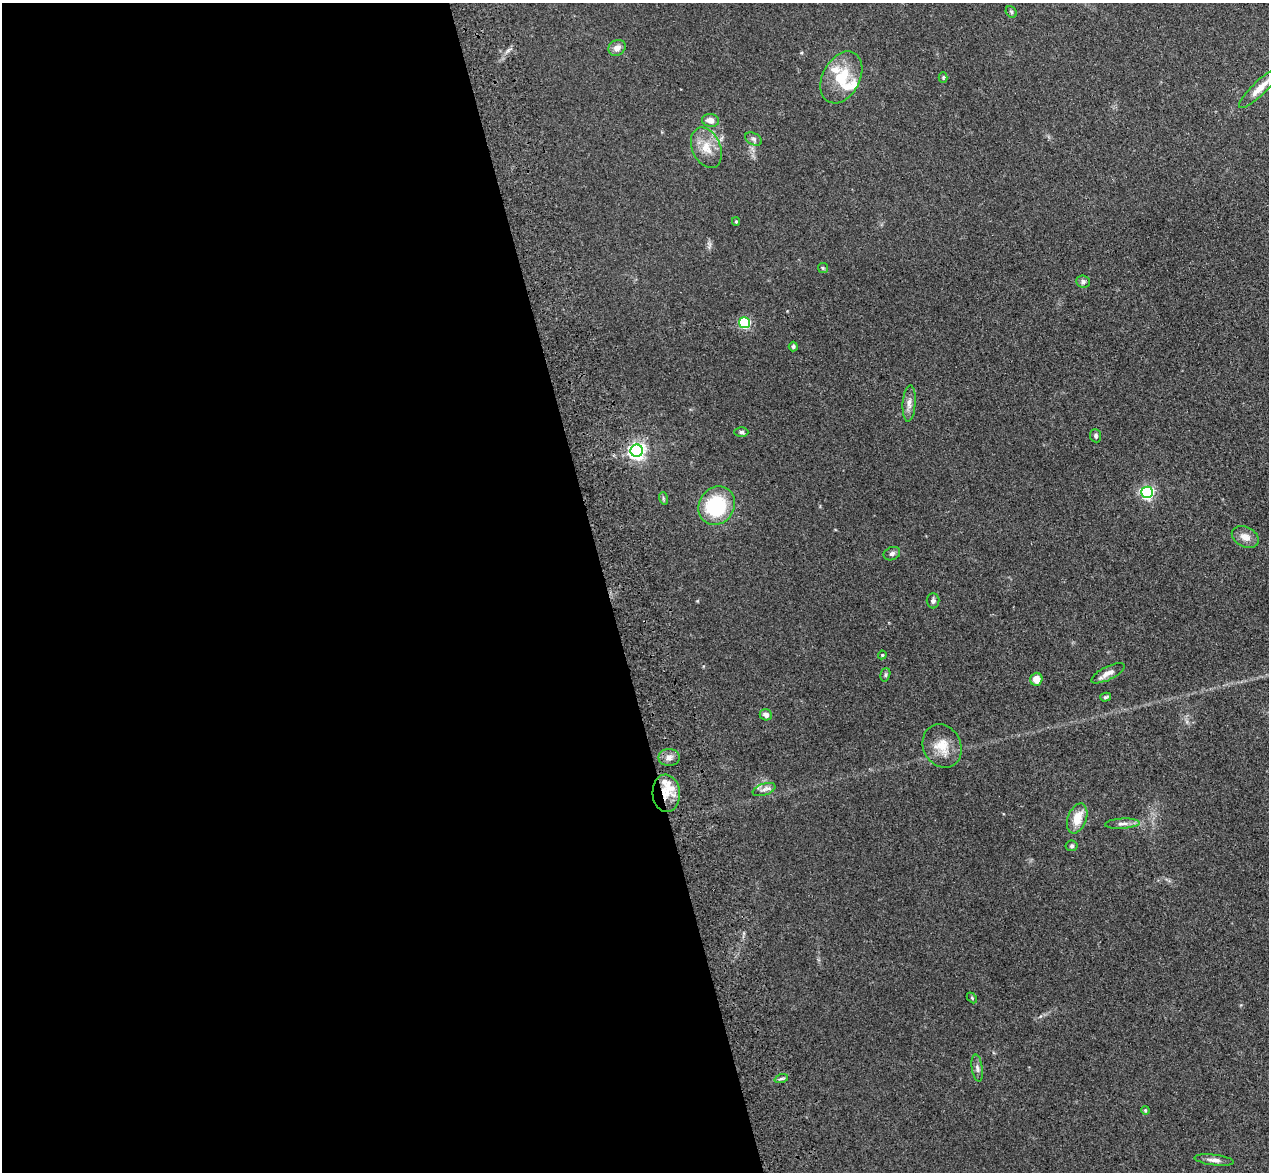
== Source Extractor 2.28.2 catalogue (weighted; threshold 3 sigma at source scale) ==
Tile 9 of 4 x 4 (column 1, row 3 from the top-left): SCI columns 116-1382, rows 1353-2522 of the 5298 x 5161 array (HDU 1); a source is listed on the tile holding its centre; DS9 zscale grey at full resolution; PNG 1271 x 1174 px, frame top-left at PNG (2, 3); each listed source drawn as its Kron ellipse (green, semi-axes under 4 px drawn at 4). Shown black and unused: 48% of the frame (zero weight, under 3 of 4 exposures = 6% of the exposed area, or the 3 px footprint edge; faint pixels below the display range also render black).
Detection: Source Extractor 2.28.2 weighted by HDU 2 'WHT'; one run over the whole footprint, this tile lists its part. Background 0.0711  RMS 0.0063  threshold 0.0283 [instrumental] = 3 sigma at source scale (4.5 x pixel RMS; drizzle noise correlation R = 1.50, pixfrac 1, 0.05/0.05 arcsec/px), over >= 5 px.
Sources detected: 44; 3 inside a brighter listed object's ellipse — not listed separately; the other 41 listed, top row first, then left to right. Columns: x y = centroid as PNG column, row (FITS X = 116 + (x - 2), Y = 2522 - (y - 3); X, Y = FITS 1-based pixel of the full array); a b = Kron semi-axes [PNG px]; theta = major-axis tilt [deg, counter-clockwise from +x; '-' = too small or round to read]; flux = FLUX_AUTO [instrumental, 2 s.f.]
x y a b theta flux
1011 12 6 5 - 1
617 48 9 7 35 3.8
841 77 28 18 62 19
943 78 5 4 - 0.7
1260 88 28 7 44 7.6
711 120 8 6 -8 4.2
754 139 9 5 -27 1.7
706 148 21 14 -66 11
736 221 4 4 - 0.68
823 268 5 5 - 0.92
1083 281 7 6 - 1.6
744 323 5 5 - 62
793 347 5 4 - 1.1
909 403 18 6 86 3.8
741 432 7 5 0 1.3
1096 436 6 5 - 1.3
637 451 6 6 - 240
1147 492 6 6 - 110
663 498 6 4 -73 0.82
717 506 20 17 55 48
1245 537 14 10 -26 5.3
892 554 8 6 24 1.8
933 601 7 6 - 1.7
882 655 4 4 - 0.72
1108 673 18 6 26 4.4
885 675 7 4 74 1.1
1036 679 6 6 - 6.2
1106 697 5 4 - 1.1
766 715 6 5 - 2.6
942 746 22 19 -63 12
669 758 10 8 0 3.2
764 789 12 6 17 2.6
666 793 19 13 -86 11
1077 818 15 9 70 10
1122 824 17 5 3 3
1072 846 6 5 - 1.2
972 998 6 4 -47 0.74
977 1068 14 5 -81 2.1
781 1079 7 4 18 1.3
1145 1110 4 3 - 0.59
1214 1160 20 5 -7 3.2
Overlapping masked pixels (flux is a lower limit): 1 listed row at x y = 666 793